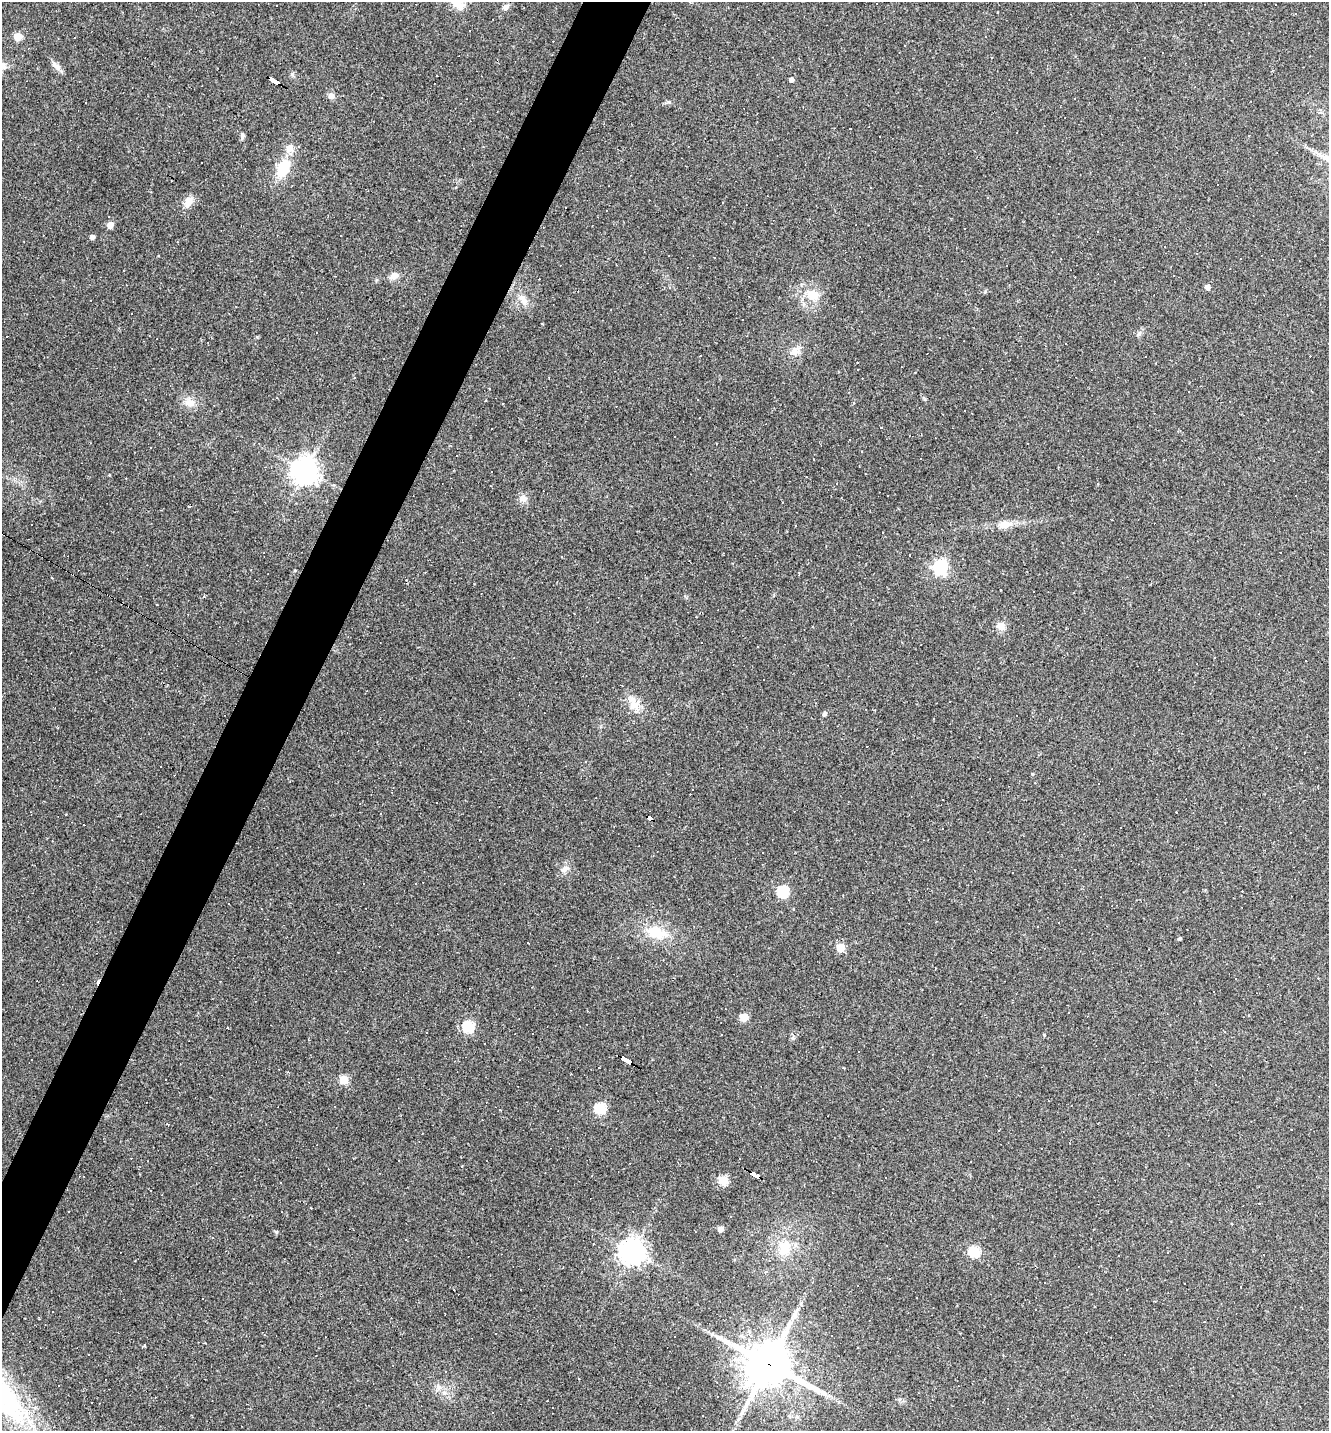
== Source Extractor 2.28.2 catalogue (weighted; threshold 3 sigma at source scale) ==
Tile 7 of 4 x 4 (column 3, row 2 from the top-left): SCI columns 2931-4257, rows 2857-4285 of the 5724 x 5713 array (HDU 1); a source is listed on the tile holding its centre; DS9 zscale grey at full resolution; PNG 1331 x 1433 px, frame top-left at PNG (2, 2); no overlay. Shown black and unused: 4% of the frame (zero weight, under 2 of 3 exposures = <1% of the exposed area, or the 3 px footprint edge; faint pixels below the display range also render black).
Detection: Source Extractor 2.28.2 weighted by HDU 2 'WHT'; one run over the whole footprint, this tile lists its part. Background 0.0874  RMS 0.0064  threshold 0.0288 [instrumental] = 3 sigma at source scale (4.5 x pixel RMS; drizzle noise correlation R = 1.50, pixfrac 1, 0.05/0.05 arcsec/px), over >= 5 px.
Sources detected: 160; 76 cosmic-ray / hot-pixel residue — not listed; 1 inside a brighter listed object's ellipse — not listed separately; the other 83 listed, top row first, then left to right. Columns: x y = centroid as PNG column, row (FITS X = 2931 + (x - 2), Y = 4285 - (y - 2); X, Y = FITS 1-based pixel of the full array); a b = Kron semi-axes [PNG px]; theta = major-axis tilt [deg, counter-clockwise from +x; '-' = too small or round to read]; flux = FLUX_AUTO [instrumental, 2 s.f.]
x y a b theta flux
460 7 11 10 - 4.2
506 7 8 6 34 2.4
1295 14 3 2 - 0.88
18 37 5 5 - 20
991 58 3 2 - 0.52
56 66 14 7 -47 3.2
274 80 11 3 -30 75
791 80 4 4 - 2.4
331 96 7 7 - 3.1
1074 98 3 2 - 0.47
85 102 3 2 - 0.49
665 103 6 5 - 1.3
242 136 7 6 - 1.5
289 148 11 10 - 4.9
283 168 17 11 64 20
188 202 13 9 70 5.8
110 225 5 4 - 7.5
92 237 4 4 - 3.6
394 276 12 7 30 3.8
1208 287 5 5 - 3.6
813 295 21 13 -14 10
523 299 15 9 -59 5.3
939 337 2 2 - 0.54
794 351 12 10 -19 4.5
1145 356 3 3 - 24
354 378 3 3 - 2.2
489 389 3 2 - 0.71
187 401 12 10 5 5.3
503 403 3 2 - 0.9
492 428 3 3 - 3.2
849 440 2 2 - 0.39
305 471 8 8 - 630
523 498 10 10 - 3.9
1004 524 16 9 9 6.6
940 567 6 6 - 140
251 570 3 2 - 0.43
52 578 4 2 - 0.45
1034 592 3 3 - 1.5
157 604 3 2 - 0.46
1001 626 10 8 -64 4.7
1214 657 3 2 - 0.75
621 685 3 2 - 0.44
634 704 20 13 -72 9.1
824 714 6 5 - 1.3
586 761 3 2 - 0.43
1032 774 4 4 - 0.67
692 789 3 2 - 1.1
650 818 5 3 - 37
84 825 3 2 - 0.36
565 869 14 6 27 3
363 884 2 2 - 0.44
783 892 6 5 - 64
656 933 26 14 -16 18
1180 939 4 3 - 2.3
528 942 3 3 - 1.2
840 947 5 5 - 23
1236 978 3 3 - 3
744 1017 5 5 - 21
468 1027 5 5 - 61
227 1028 3 2 - 0.87
1044 1035 4 3 - 0.55
626 1059 11 3 -31 130
520 1060 3 3 - 2.6
599 1067 3 2 - 0.42
344 1080 5 5 - 25
600 1108 5 5 - 60
999 1130 2 2 - 0.43
1291 1130 3 2 - 0.46
422 1133 3 2 - 0.39
754 1175 10 4 -32 100
724 1180 5 5 - 34
311 1208 3 2 - 0.57
720 1229 5 4 - 4.5
276 1232 5 4 - 0.83
784 1249 21 16 81 14
633 1252 8 8 - 560
974 1252 5 5 - 48
1119 1256 3 2 - 0.82
766 1272 3 3 - 20
889 1278 3 3 - 0.86
521 1289 3 3 - 4.6
768 1364 15 14 - 2300
438 1387 7 4 -71 1.6
Overlapping masked pixels (flux is a lower limit): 5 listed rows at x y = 274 80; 650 818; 626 1059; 754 1175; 768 1364
Unlisted compact peaks at least as high as the median listed source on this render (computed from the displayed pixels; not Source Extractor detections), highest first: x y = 292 74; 257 337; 376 280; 793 1038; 1139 334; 109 475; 985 291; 144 1345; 542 324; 899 1399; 158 256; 500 1110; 685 596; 66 814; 456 187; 204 596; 1098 484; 839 1402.